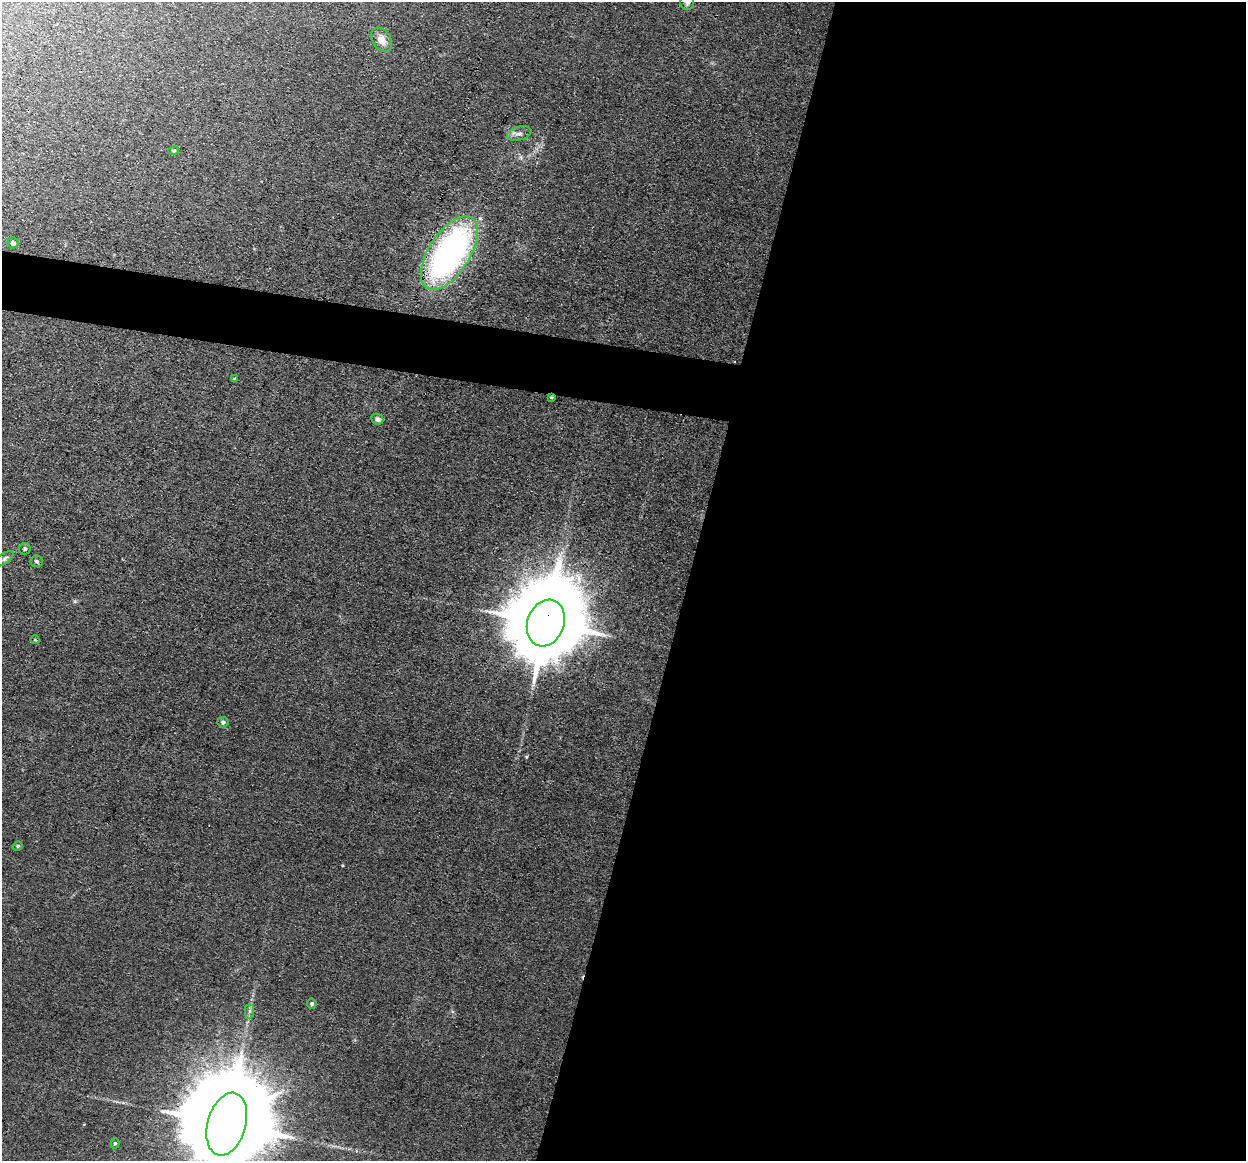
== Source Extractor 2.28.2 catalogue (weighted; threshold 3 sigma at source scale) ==
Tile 12 of 4 x 4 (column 4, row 3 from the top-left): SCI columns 3732-4975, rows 1402-2560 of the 4975 x 5000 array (HDU 1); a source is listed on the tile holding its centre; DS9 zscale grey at full resolution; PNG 1248 x 1163 px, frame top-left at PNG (2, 2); each listed source drawn as its Kron ellipse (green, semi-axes under 4 px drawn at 4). Shown black and unused: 48% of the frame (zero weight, under 3 of 4 exposures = <1% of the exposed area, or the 3 px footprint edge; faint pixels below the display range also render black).
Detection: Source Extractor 2.28.2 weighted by HDU 2 'WHT'; one run over the whole footprint, this tile lists its part. Background 0.046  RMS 0.0054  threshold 0.0245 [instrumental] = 3 sigma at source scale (4.5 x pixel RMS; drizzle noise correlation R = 1.50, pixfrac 1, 0.05/0.05 arcsec/px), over >= 5 px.
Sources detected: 20; all 20 listed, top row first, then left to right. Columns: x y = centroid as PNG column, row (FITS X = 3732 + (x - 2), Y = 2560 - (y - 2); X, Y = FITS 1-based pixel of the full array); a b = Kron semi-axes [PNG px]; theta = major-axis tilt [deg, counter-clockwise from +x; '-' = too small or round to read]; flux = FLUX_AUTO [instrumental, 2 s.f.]
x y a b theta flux
687 3 7 7 - 1.4
382 40 13 9 -57 5.5
519 133 12 6 15 2.6
174 151 5 4 - 0.81
13 243 5 5 - 1.4
449 253 42 20 57 170
235 379 4 3 - 0.95
551 397 4 3 - 0.68
377 419 6 5 - 1.7
25 549 6 5 - 1.1
4 559 11 5 37 1.3
37 561 6 6 - 1.1
546 623 24 18 70 8400
35 640 5 3 - 0.4
223 722 5 5 - 1.7
18 846 5 4 - 0.68
312 1004 5 5 - 1
249 1011 7 4 89 1.2
227 1124 32 19 74 17000
115 1143 5 4 - 0.81
Overlapping masked pixels (flux is a lower limit): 3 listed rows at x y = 449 253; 551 397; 546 623
Isophote crosses this tile's border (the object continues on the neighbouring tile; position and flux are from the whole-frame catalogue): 2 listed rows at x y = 687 3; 227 1124